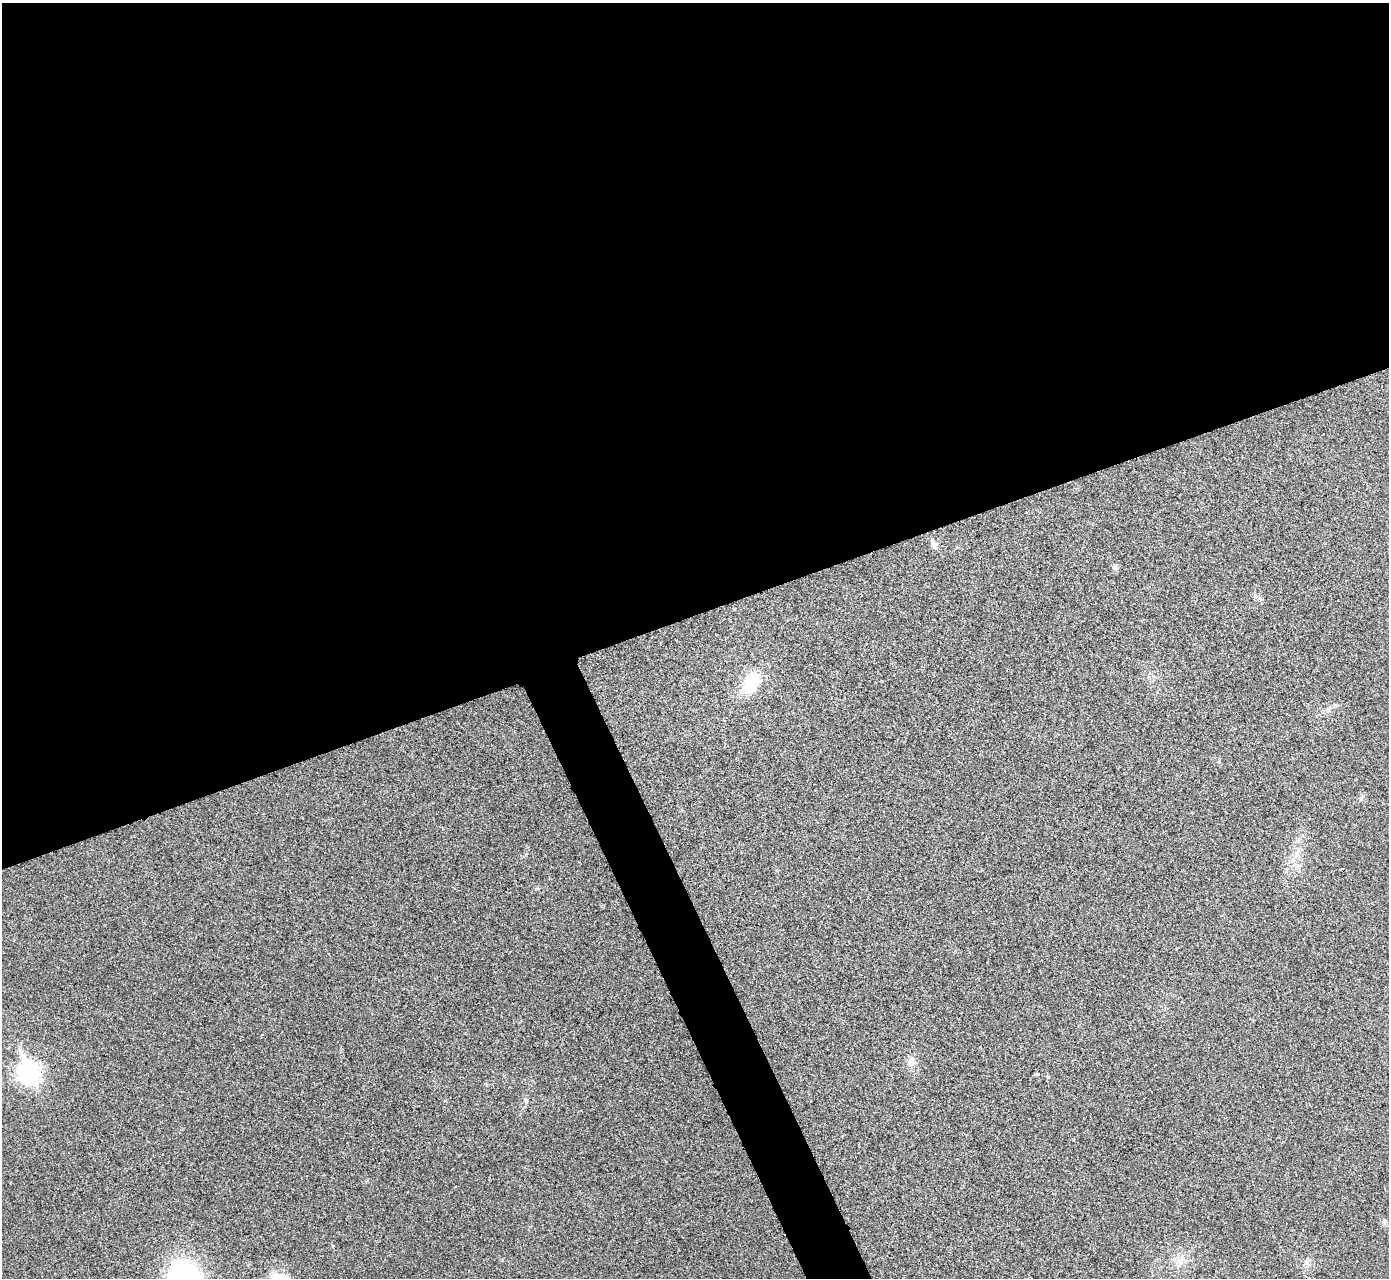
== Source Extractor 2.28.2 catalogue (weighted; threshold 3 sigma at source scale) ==
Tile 2 of 4 x 4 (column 2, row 1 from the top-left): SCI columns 1392-2778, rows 3984-5259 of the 5558 x 5547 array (HDU 1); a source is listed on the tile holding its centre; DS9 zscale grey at full resolution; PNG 1391 x 1280 px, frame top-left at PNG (2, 3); no overlay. Shown black and unused: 50% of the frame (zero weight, under 3 of 4 exposures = <1% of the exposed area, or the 3 px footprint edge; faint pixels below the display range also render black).
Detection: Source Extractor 2.28.2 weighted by HDU 2 'WHT'; one run over the whole footprint, this tile lists its part. Background 0.0315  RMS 0.0061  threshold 0.0276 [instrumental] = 3 sigma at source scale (4.5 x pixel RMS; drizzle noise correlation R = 1.50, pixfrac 1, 0.05/0.05 arcsec/px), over >= 5 px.
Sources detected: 9; all 9 listed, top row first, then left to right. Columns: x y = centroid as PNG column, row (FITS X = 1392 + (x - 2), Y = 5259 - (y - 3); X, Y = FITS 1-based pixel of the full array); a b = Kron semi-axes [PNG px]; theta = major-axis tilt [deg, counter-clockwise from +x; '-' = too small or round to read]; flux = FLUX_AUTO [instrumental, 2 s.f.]
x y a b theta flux
934 544 11 7 -53 2.7
1115 567 7 7 - 1.6
751 683 18 12 58 29
1361 798 8 4 68 1.1
1296 854 7 4 -71 1.5
911 1062 12 10 81 4.4
29 1072 10 8 -66 310
1384 1221 7 6 - 1.4
1179 1261 9 8 - 3.7